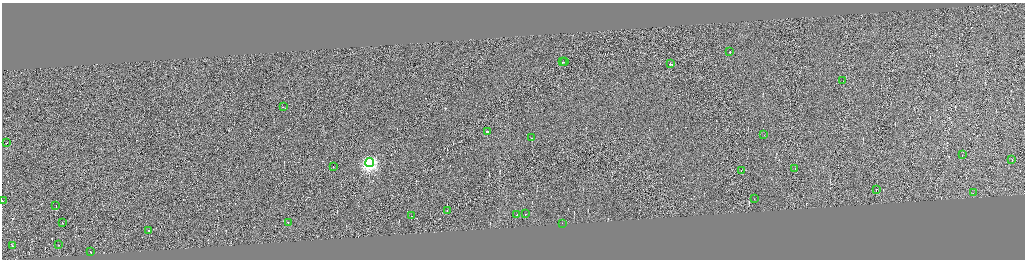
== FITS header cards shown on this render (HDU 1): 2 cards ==
NAXIS1  =                 4092
NAXIS2  =                 1030

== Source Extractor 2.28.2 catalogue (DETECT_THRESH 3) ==
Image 4092 x 1030 px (HDU 1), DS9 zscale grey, zoomed out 1/4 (1 PNG px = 4 x 4 image px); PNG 1027 x 262 px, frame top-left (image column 4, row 1030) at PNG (2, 3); each listed source drawn as its Kron ellipse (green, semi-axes under 4 px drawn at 4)
Background 0.117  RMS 4.2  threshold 12.6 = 3 sigma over >= 5 px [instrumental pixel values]
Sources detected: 374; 342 cannot appear on this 1/4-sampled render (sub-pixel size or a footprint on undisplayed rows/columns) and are neither listed nor drawn; the other 32 listed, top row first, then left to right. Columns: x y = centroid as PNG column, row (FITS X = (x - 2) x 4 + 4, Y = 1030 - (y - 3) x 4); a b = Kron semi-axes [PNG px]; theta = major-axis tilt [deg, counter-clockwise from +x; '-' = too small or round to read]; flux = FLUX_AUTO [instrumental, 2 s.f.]
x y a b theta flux
729 52 2 1 - 15000
562 62 3 1 - 36000
564 62 2 1 - 15000
671 64 3 1 - 35000
843 81 2 1 - 62000
283 107 2 1 - 46000
487 132 2 2 - 17000
763 135 2 1 - 480
531 138 2 1 - 89000
6 143 2 1 - 24000
962 155 2 1 - 13000
1012 160 2 1 - 7300
369 163 4 4 - 790000
333 167 2 1 - 24000
794 169 2 1 - 5000
741 171 2 1 - 20000
876 190 2 1 - 40000
973 193 2 1 - 3600
754 199 2 1 - 13000
2 201 2 2 - 1800
56 206 2 1 - 19000
447 211 2 1 - 22000
525 214 2 1 - 11000
516 215 2 1 - 24000
411 216 2 1 - 5700
62 223 2 1 - 15000
288 223 2 1 - 27000
562 224 2 1 - 15000
149 231 2 1 - 18000
58 245 2 1 - 4300
12 246 2 1 - 12000
90 252 2 1 - 31000
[342 sub-pixel or undisplayed-footprint detections neither listed nor drawn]